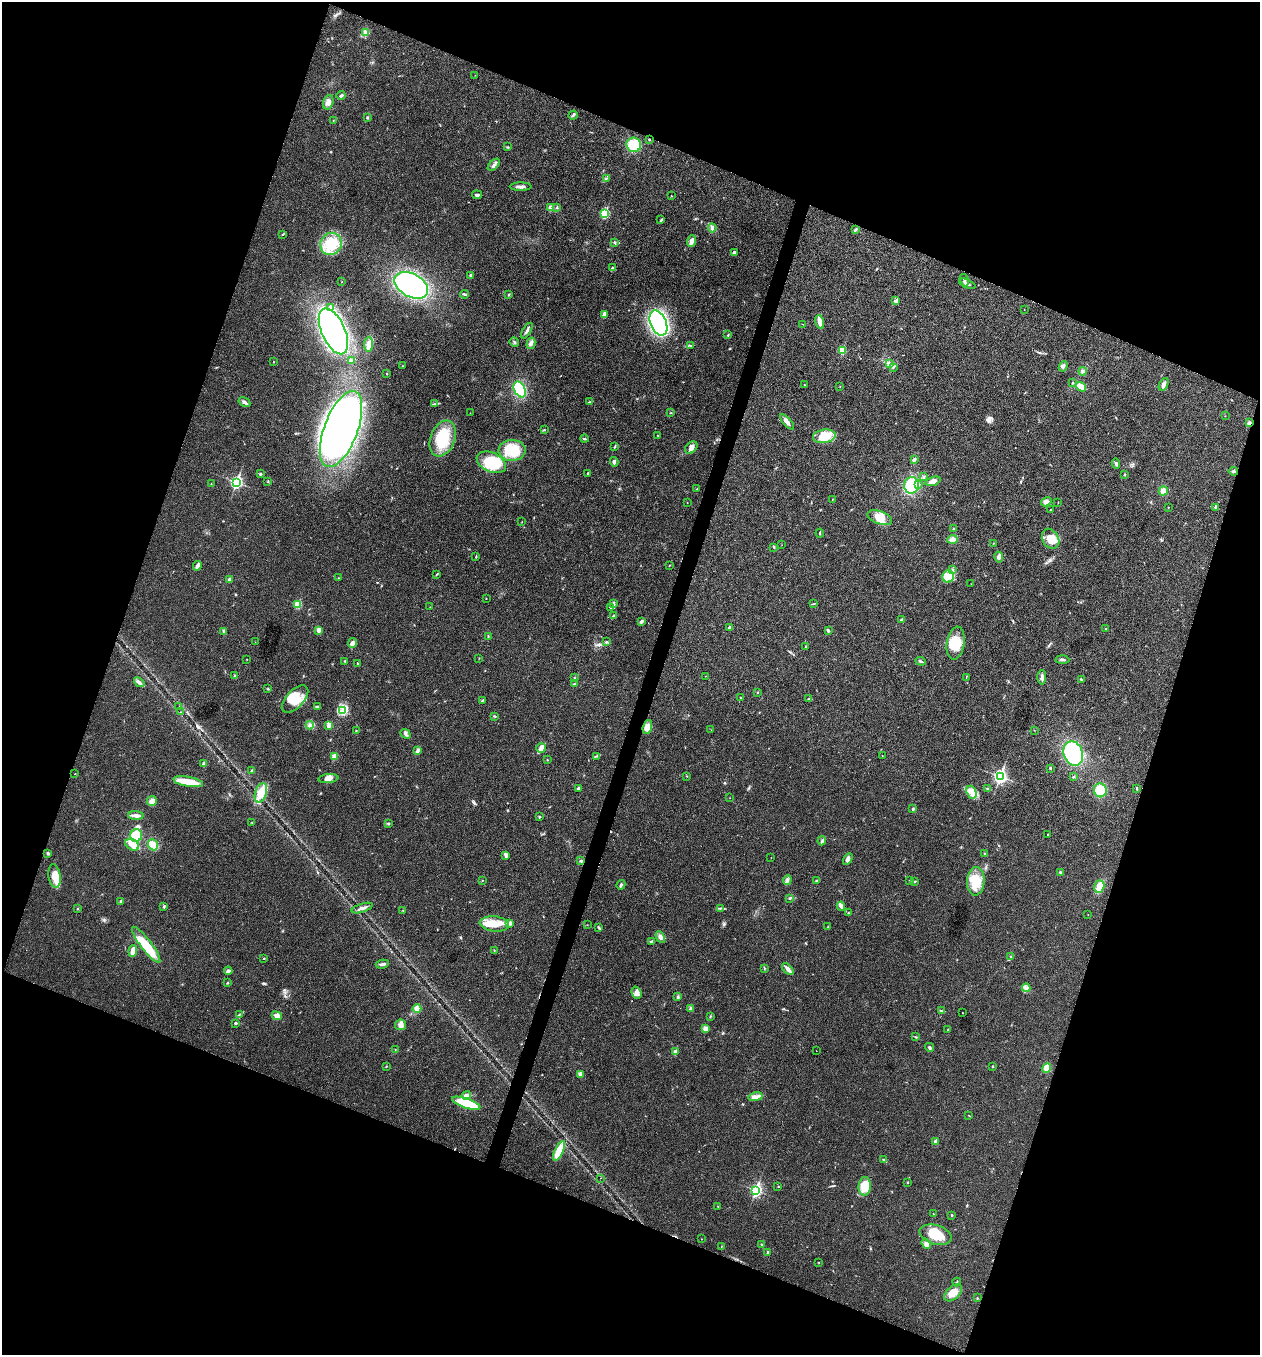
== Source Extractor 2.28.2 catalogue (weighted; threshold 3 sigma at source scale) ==
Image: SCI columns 136-5166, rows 6-5415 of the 5432 x 5418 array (HDU 1 of 3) = the unmasked area's bounding box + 8 px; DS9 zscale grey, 4 x 4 block average (1 PNG px = mean of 4 x 4 image px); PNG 1262 x 1357 px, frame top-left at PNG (2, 2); each listed source drawn as its Kron ellipse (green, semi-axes under 4 px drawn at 4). Shown black and unused: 40% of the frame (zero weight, under 3 of 4 exposures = <1% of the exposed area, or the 3 px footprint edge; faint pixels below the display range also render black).
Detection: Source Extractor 2.28.2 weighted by HDU 2 'WHT'. Background 0.0241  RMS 0.0054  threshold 0.0242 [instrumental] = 3 sigma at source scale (4.5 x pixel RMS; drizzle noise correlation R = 1.50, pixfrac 1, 0.05/0.05 arcsec/px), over >= 5 px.
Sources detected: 324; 4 inside a brighter object's white glare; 1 cosmic-ray / hot-pixel residue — neither listed nor drawn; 2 coinciding with a brighter row at this scale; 17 inside a brighter listed object's ellipse — not listed separately; the other 300 listed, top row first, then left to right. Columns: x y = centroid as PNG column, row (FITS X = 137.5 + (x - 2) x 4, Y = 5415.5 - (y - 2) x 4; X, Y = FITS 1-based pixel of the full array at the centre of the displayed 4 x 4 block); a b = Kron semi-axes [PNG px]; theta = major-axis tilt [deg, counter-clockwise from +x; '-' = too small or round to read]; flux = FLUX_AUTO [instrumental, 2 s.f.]
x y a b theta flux
365 33 4 3 - 6.8
475 75 2 2 - 1
341 95 4 3 - 5.5
328 102 7 5 73 18
573 115 4 2 - 4.4
367 118 3 2 - 2.7
333 120 2 2 - 1.1
649 140 2 2 - 6
634 145 7 7 - 64
507 147 3 2 - 2.7
494 165 7 2 45 7.1
606 178 4 2 - 3.5
521 187 11 3 0 12
477 195 5 2 - 6.8
671 196 2 2 - 1.1
551 208 3 3 - 18
557 208 3 2 - 2.1
605 213 2 2 - 220
661 220 2 2 - 2.1
712 228 4 3 - 5.8
855 230 4 2 - 5.7
282 234 2 2 - 2.2
691 241 6 3 69 16
614 242 3 2 - 2.2
331 244 11 10 - 78
734 253 3 3 - 7.9
612 268 3 2 - 2.9
470 275 3 2 - 3.1
964 280 6 2 -76 6.2
342 282 2 2 - 1.1
967 284 9 2 -22 7.5
411 285 18 11 -29 480
465 294 4 2 - 5
508 295 2 2 - 7.9
896 301 2 2 - 32
331 308 3 3 - 5
1024 309 2 2 - 0.77
604 314 4 2 - 16
820 322 7 3 -74 26
658 323 13 8 -66 630
803 324 2 2 - 0.85
333 331 24 11 -66 1500
527 331 9 2 59 10
728 335 2 2 - 2.4
514 342 5 2 - 3.5
531 343 6 4 76 9.3
369 344 7 4 87 16
691 346 2 2 - 1.1
842 350 2 2 - 150
351 361 4 3 - 6.2
274 362 2 2 - 0.87
889 364 3 2 - 4.9
403 366 2 2 - 1.3
1063 366 5 3 - 7.2
893 367 3 2 - 2.7
1083 371 4 3 - 6.4
387 373 3 2 - 1.5
1072 383 3 2 - 2.4
1164 384 6 4 63 12
804 385 2 2 - 0.85
840 386 2 2 - 1.2
1081 387 6 4 -33 35
520 390 8 5 -63 130
244 402 6 3 -31 8
590 402 2 2 - 1.3
435 404 2 2 - 2.1
470 413 2 2 - 0.79
671 413 2 2 - 1.7
1225 416 2 2 - 0.78
787 422 9 3 -48 13
1249 423 3 3 - 7.5
341 429 40 17 69 2100
544 430 3 2 - 3.1
658 435 2 2 - 1.3
824 436 11 6 7 62
443 438 18 12 69 120
584 439 4 2 - 4.1
615 447 3 2 - 2.1
691 448 7 5 44 15
512 450 13 10 2 79
914 460 4 3 - 5.9
491 462 15 9 -25 110
614 462 4 3 - 7.5
1116 464 5 2 - 4.5
1233 471 4 2 - 4.2
587 473 3 2 - 1.9
260 474 3 2 - 3.8
1124 474 2 2 - 3.8
924 477 3 2 - 3.2
933 481 8 4 17 19
236 482 3 2 - 580
268 482 2 2 - 2
211 484 2 2 - 1.1
919 484 2 2 - 2
911 485 8 7 - 98
697 489 2 2 - 0.99
1163 491 5 4 - 18
832 499 2 2 - 0.67
1046 502 5 4 - 12
687 503 2 2 - 0.86
1058 503 2 2 - 1.5
1168 507 2 2 - 1.2
1216 507 4 2 - 5.9
1051 510 2 2 - 0.96
880 518 13 6 -21 37
522 522 2 2 - 1
953 529 3 2 - 2
820 533 4 2 - 2.3
952 539 5 4 - 18
1051 539 10 8 -59 49
993 543 2 2 - 1.1
782 545 2 2 - 0.58
774 548 2 2 - 1.9
476 556 3 2 - 2.4
999 557 5 3 - 7.2
670 565 2 2 - 1.1
197 566 5 3 - 19
953 569 2 2 - 1.4
437 574 3 2 - 2.1
948 576 6 5 - 23
338 578 2 2 - 1.4
229 580 2 2 - 32
971 584 2 2 - 1.1
486 598 2 2 - 1.1
613 603 3 2 - 7.4
298 604 2 2 - 140
813 604 2 2 - 1.4
430 607 2 2 - 1.1
611 607 3 2 - 2.4
613 616 2 2 - 11
902 620 4 3 - 4.3
641 621 3 2 - 8.3
730 627 4 2 - 3.7
1106 628 2 2 - 0.89
319 630 2 2 - 20
828 630 3 2 - 6.1
224 631 2 2 - 2.5
488 636 3 2 - 2.1
255 642 2 2 - 0.61
606 642 3 2 - 3.4
352 643 5 4 - 9.7
956 643 16 9 82 70
805 647 2 2 - 1.7
479 658 2 2 - 1
247 659 2 2 - 1.3
1062 659 7 2 -3 6.8
345 661 2 2 - 2.9
921 661 5 2 - 4.5
357 664 2 2 - 1.7
234 676 3 2 - 2.4
705 676 2 2 - 1.1
966 677 3 2 - 1.2
1042 677 7 2 89 11
574 678 2 2 - 1.8
1081 679 3 2 - 3.1
139 682 5 2 - 6.9
574 684 2 2 - 2
268 689 3 2 - 1.9
758 692 2 2 - 1.6
740 698 2 2 - 0.97
295 699 17 8 46 55
809 699 3 2 - 3.5
482 700 4 2 - 4.3
179 707 2 2 - 1.3
318 707 4 2 - 4
342 711 4 3 - 11
181 712 2 2 - 0.77
494 716 2 2 - 1.7
310 725 4 3 - 7.1
329 725 4 3 - 12
647 727 7 4 73 25
711 730 2 2 - 0.55
1034 730 2 2 - 0.73
356 731 2 2 - 1.2
405 734 5 2 - 5.9
541 748 5 4 - 12
417 750 2 2 - 2.5
1073 753 12 9 -71 240
596 756 2 2 - 1.4
882 756 2 2 - 1.1
334 757 3 2 - 27
547 760 2 2 - 1.3
204 764 2 2 - 29
1050 768 3 2 - 2.9
252 771 3 2 - 4.5
75 774 2 2 - 1.2
687 776 2 2 - 1.7
1000 776 3 2 - 800
1074 777 3 2 - 2.3
328 778 10 4 6 19
188 782 15 5 -10 64
579 788 3 2 - 11
988 788 2 2 - 1.6
1137 789 3 2 - 2.5
1100 790 7 6 - 72
971 792 7 5 -69 19
261 793 10 5 73 33
730 798 2 2 - 0.66
152 801 5 4 - 18
913 809 2 2 - 14
136 815 8 3 -3 17
539 817 3 2 - 2.3
252 823 2 2 - 1.1
389 823 3 2 - 2.7
1048 835 2 2 - 3.4
136 836 6 6 - 88
822 841 4 2 - 4.6
132 845 7 5 -30 23
153 845 6 5 - 22
48 853 3 2 - 5.4
985 854 2 2 - 2.3
506 855 4 2 - 3.9
771 858 2 2 - 0.92
848 859 6 3 58 11
581 861 3 3 - 4.7
1060 872 3 2 - 3.1
54 876 12 6 -80 48
482 880 2 2 - 1.6
787 880 5 2 - 6.4
817 880 3 2 - 4
909 880 2 2 - 2.1
915 881 3 2 - 2.8
976 881 14 9 86 62
621 885 5 2 - 5.5
1099 887 6 5 - 36
790 899 2 2 - 1.4
121 901 2 2 - 10
164 906 3 2 - 3.9
841 906 5 4 - 9.1
78 908 2 2 - 1.3
362 908 11 2 18 13
720 908 4 2 - 2.6
403 910 2 2 - 2
848 913 2 2 - 3.1
1088 914 2 2 - 0.7
510 923 4 3 - 11
494 924 14 7 -6 53
587 925 2 2 - 0.76
828 926 2 2 - 1.3
599 928 4 2 - 3.9
660 937 6 4 -63 10
651 941 4 2 - 4.9
146 945 22 5 -53 64
494 950 2 2 - 2
133 951 6 4 85 19
1010 956 2 2 - 1.1
264 958 2 2 - 1.7
382 964 6 2 8 9.2
764 968 2 2 - 1.6
788 969 7 3 -46 17
228 971 4 3 - 9
227 983 3 2 - 2.9
1026 988 4 2 - 6.4
636 993 6 5 - 17
678 997 3 2 - 4.2
690 1008 2 2 - 1.6
417 1009 4 4 - 27
941 1011 2 2 - 1.8
962 1012 2 2 - 0.77
239 1014 2 2 - 1.7
277 1016 5 3 - 18
710 1016 3 2 - 3.2
235 1023 3 2 - 4.6
401 1025 5 5 - 14
705 1029 4 3 - 13
948 1030 2 2 - 1.9
915 1037 4 2 - 2.3
930 1047 4 3 - 4.6
395 1050 2 2 - 1.5
816 1051 2 2 - 0.61
675 1052 2 2 - 36
386 1066 2 2 - 1.6
992 1066 2 2 - 2.9
1047 1068 5 4 - 34
580 1074 3 3 - 6.8
466 1095 5 4 - 13
755 1097 7 3 11 12
466 1103 15 5 -19 150
969 1116 2 2 - 1.8
936 1141 2 2 - 32
559 1151 10 4 64 78
884 1160 4 2 - 6.4
601 1178 2 2 - 0.84
907 1182 2 2 - 2.5
778 1186 2 2 - 1.2
865 1186 9 6 85 53
756 1190 3 2 - 600
718 1206 2 2 - 1.2
933 1214 2 2 - 1.2
952 1215 3 2 - 2.7
936 1235 16 9 -17 88
702 1239 2 2 - 0.78
926 1244 5 4 - 11
762 1245 2 2 - 2.2
722 1246 2 2 - 1.1
768 1253 3 2 - 3.7
818 1262 2 2 - 1
957 1282 4 2 - 2.4
953 1293 10 6 43 28
977 1298 3 2 - 2
Overlapping masked pixels (flux is a lower limit): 1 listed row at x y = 1249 423
Diffuse or blended objects may show on this block-average render without a row.